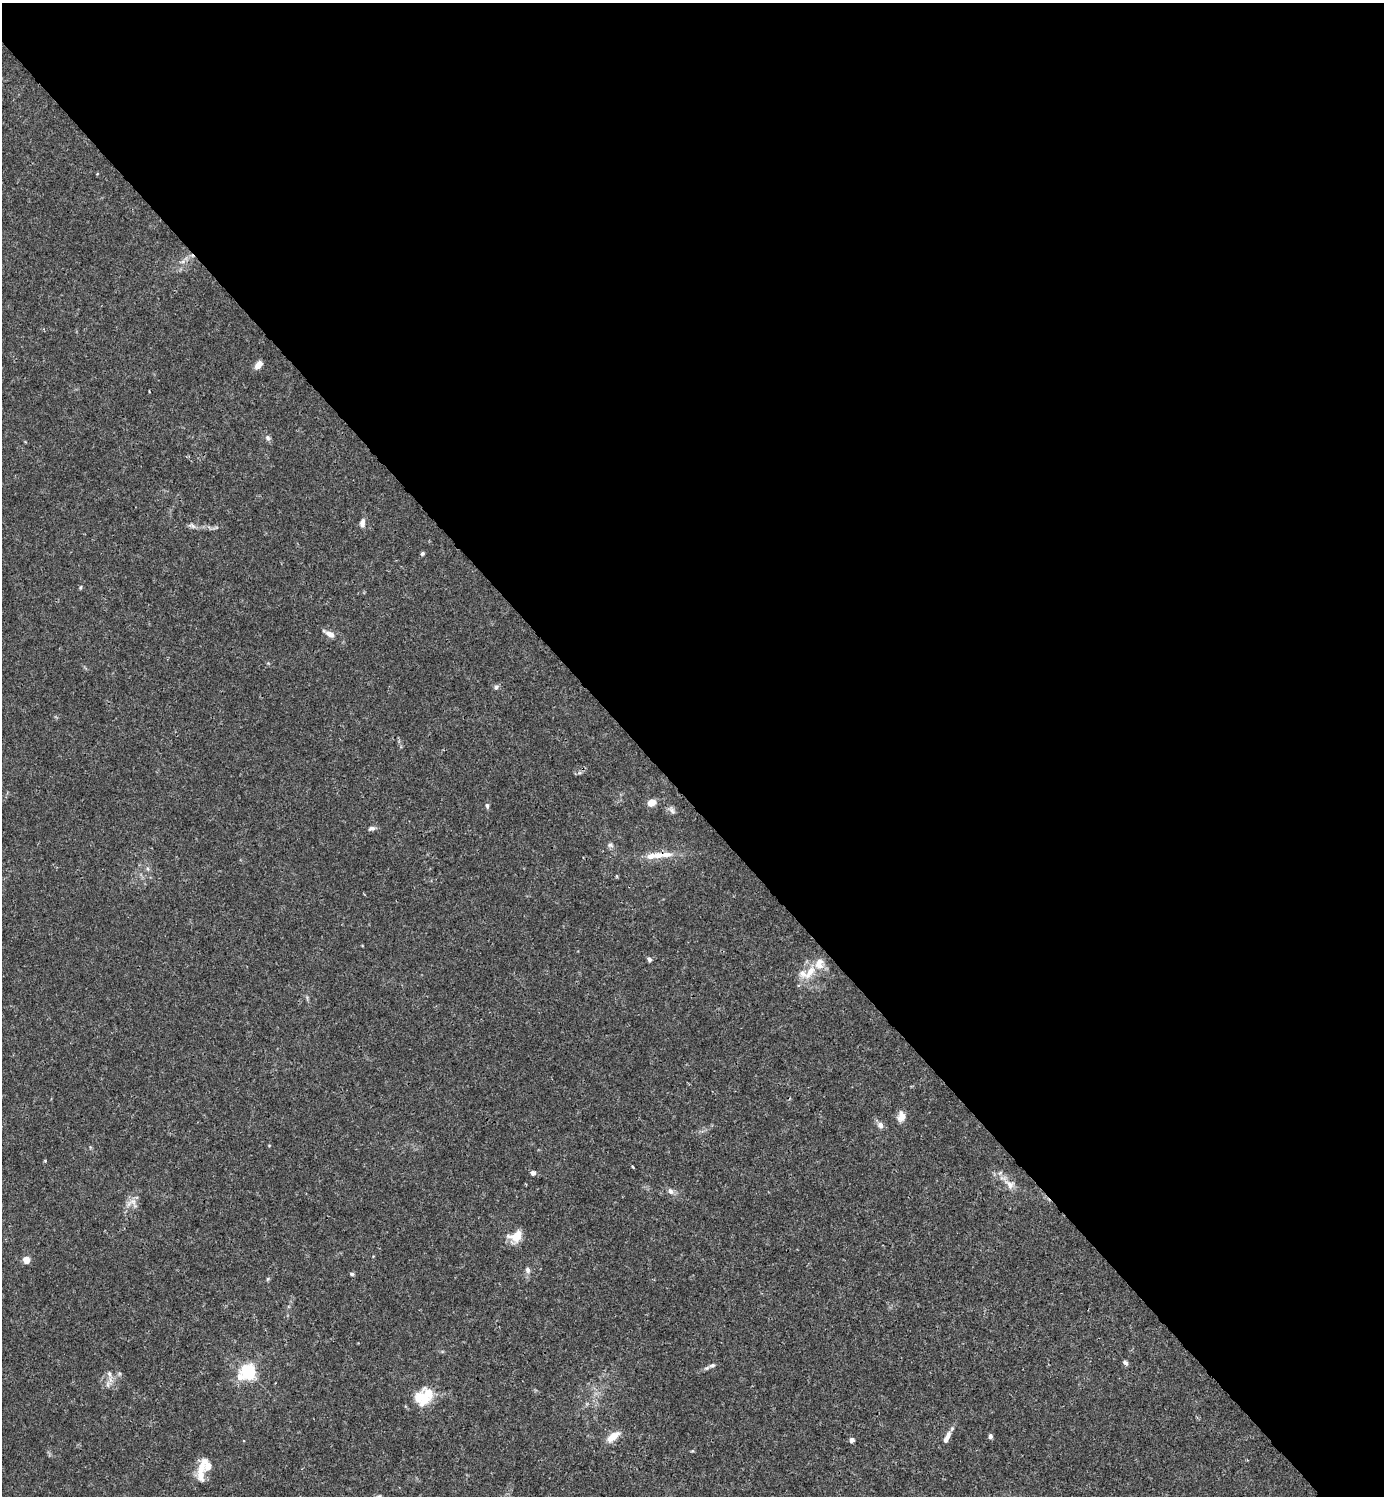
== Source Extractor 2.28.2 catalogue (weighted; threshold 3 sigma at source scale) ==
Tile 3 of 4 x 4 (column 3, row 1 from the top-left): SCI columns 3062-4443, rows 4485-5978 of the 5981 x 5982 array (HDU 1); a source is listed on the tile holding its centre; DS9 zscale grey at full resolution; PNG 1386 x 1498 px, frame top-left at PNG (2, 3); no overlay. Shown black and unused: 54% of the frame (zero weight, under 3 of 4 exposures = <1% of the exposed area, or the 3 px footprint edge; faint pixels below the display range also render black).
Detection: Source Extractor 2.28.2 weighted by HDU 2 'WHT'; one run over the whole footprint, this tile lists its part. Background 0.0153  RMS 0.0021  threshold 0.00965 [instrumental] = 3 sigma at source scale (4.5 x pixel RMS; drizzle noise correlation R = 1.50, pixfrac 1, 0.05/0.05 arcsec/px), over >= 5 px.
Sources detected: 50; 9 inside a brighter listed object's ellipse — not listed separately; the other 41 listed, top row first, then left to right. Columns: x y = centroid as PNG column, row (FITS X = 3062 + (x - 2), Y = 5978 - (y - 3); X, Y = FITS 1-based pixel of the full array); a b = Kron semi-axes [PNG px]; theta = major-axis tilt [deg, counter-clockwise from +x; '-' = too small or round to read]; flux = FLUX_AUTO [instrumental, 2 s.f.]
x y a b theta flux
258 365 9 6 52 1.7
268 438 8 6 -64 0.58
362 523 11 6 83 1.1
193 526 7 5 -45 0.53
422 554 5 4 - 0.38
81 587 6 4 73 0.27
330 634 15 7 -26 1.3
496 687 6 5 - 0.57
652 803 6 5 - 3.4
487 806 7 5 -86 0.47
672 810 10 6 -50 0.73
372 828 9 6 12 0.68
610 845 8 6 -17 0.55
666 855 18 7 1 2
616 876 5 3 - 0.2
649 959 6 5 - 0.5
810 972 23 9 54 3.6
902 1116 11 8 84 1.8
880 1125 8 7 - 0.93
45 1161 4 3 - 0.19
633 1167 3 3 - 0.34
533 1173 5 5 - 0.74
1010 1184 15 10 -40 1.8
670 1191 9 7 -57 0.83
133 1202 13 10 9 1.5
516 1236 13 10 21 4
26 1260 7 6 - 1.6
528 1270 8 6 -77 0.68
352 1274 5 5 - 0.4
268 1279 5 4 - 0.27
1125 1362 7 5 -35 0.55
712 1365 9 6 22 0.62
248 1372 6 6 - 56
240 1377 9 8 - 1.9
108 1384 10 5 82 0.74
424 1398 23 19 -49 4.9
990 1436 5 4 - 0.61
613 1437 16 7 39 2.6
947 1438 18 6 65 1.5
852 1440 4 4 - 1.1
202 1466 26 9 68 3.3
Overlapping masked pixels (flux is a lower limit): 1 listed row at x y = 666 855